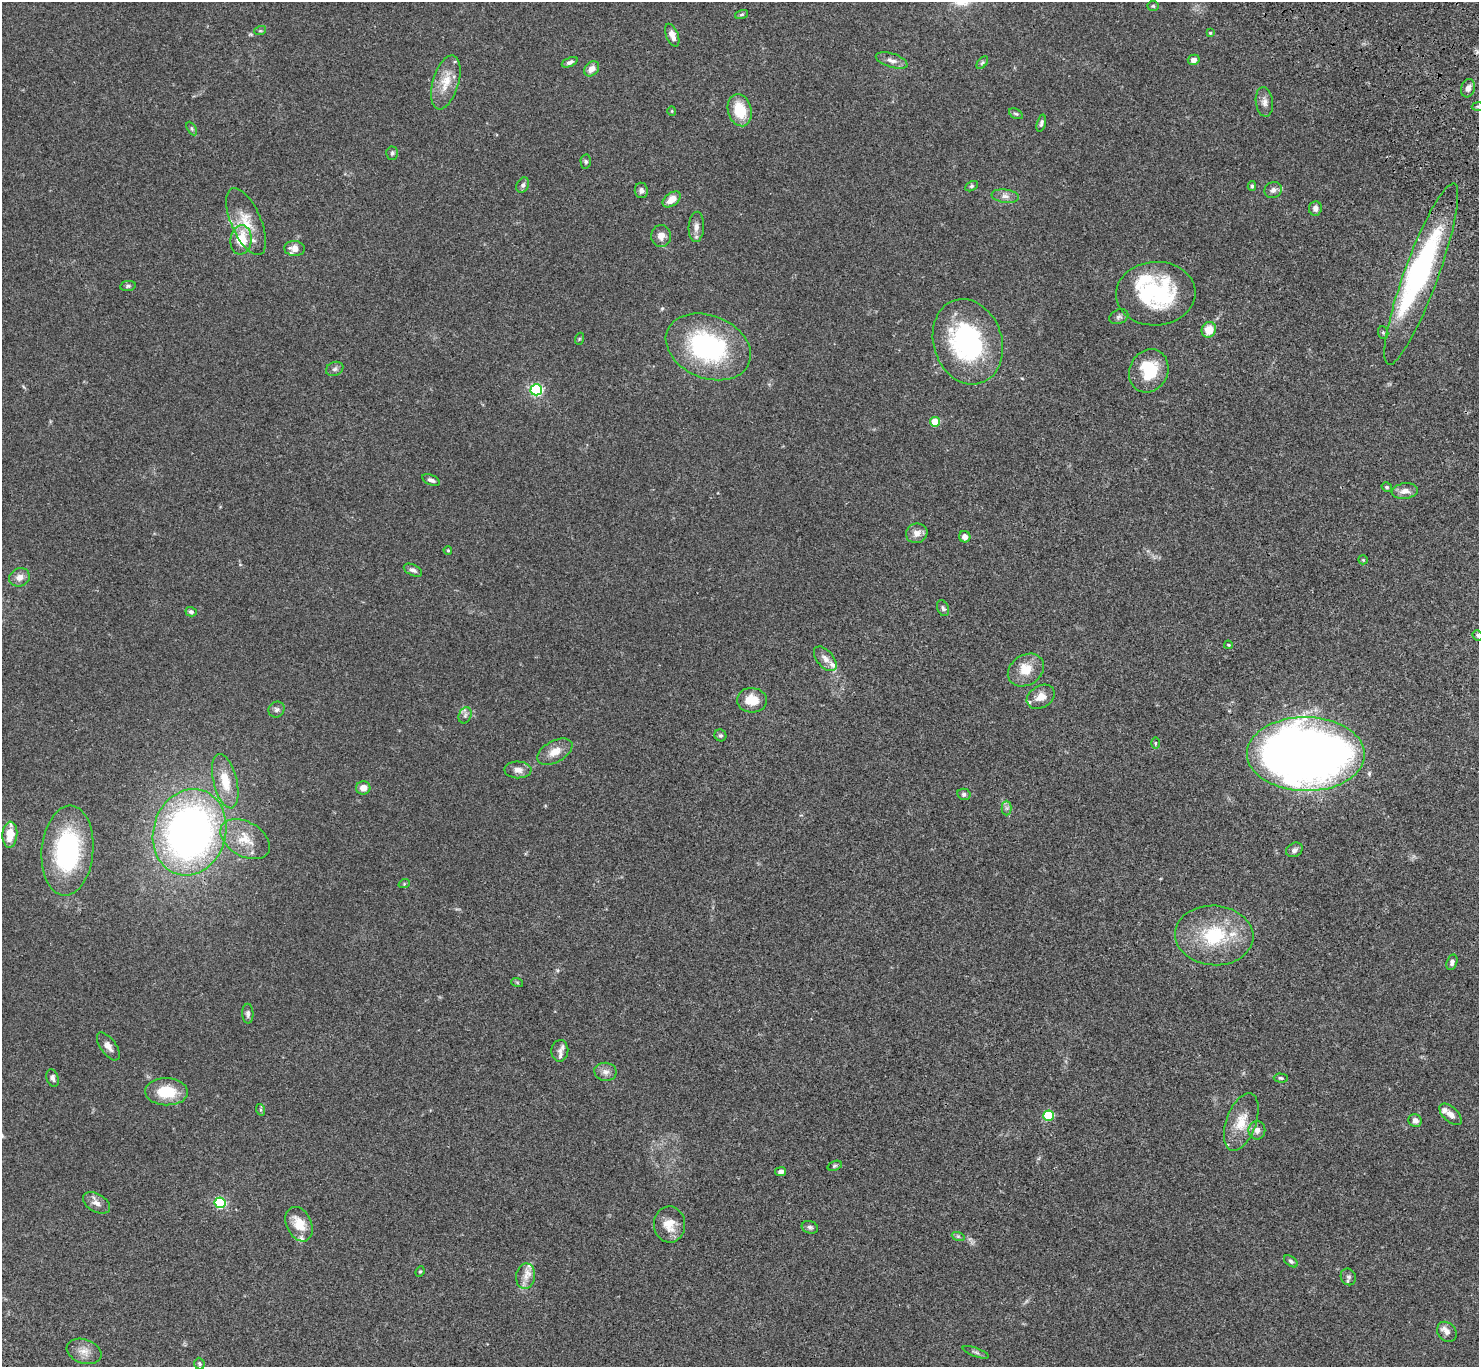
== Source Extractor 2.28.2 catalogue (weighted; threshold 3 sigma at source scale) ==
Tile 10 of 4 x 4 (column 2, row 3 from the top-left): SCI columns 1580-3056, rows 1750-3114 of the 6108 x 6089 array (HDU 1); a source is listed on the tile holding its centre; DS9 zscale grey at full resolution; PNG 1481 x 1369 px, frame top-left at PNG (2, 2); each listed source drawn as its Kron ellipse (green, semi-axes under 4 px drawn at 4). Shown black and unused: <1% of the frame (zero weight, under 3 of 4 exposures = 6% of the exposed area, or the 3 px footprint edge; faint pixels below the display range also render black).
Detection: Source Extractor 2.28.2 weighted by HDU 2 'WHT'; one run over the whole footprint, this tile lists its part. Background 0.059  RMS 0.0051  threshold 0.0231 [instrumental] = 3 sigma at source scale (4.5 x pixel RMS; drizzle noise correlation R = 1.50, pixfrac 1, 0.05/0.05 arcsec/px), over >= 5 px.
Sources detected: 128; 4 inside a brighter object's white glare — neither listed nor drawn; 11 inside a brighter listed object's ellipse — not listed separately; the other 113 listed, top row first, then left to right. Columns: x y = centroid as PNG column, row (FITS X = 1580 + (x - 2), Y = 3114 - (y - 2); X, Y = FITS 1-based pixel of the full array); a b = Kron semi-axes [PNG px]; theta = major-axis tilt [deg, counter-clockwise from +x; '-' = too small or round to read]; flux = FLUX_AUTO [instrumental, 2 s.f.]
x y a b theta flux
1153 6 5 5 - 0.63
742 14 7 3 19 0.69
260 31 6 4 18 0.59
1210 33 4 3 - 0.49
672 35 12 6 -68 3.3
892 60 16 7 -18 2.9
1194 60 6 5 - 2.3
570 62 8 4 23 1.4
982 63 7 4 52 0.8
592 69 8 6 45 3.7
446 82 28 13 73 9.5
1468 88 9 7 74 2.5
1264 102 15 8 -83 2.9
1478 107 6 4 -2 0.72
740 110 16 12 -74 14
672 111 4 4 - 0.49
1016 114 7 4 -28 0.8
1041 123 9 4 76 1.1
192 129 7 4 -59 0.85
392 153 6 5 - 1
586 161 7 5 -88 0.89
523 185 8 6 62 1.2
971 186 7 4 27 0.87
1252 186 5 4 - 0.72
641 190 8 6 -82 1.7
1273 190 9 8 - 2.2
1005 196 14 6 -7 2.5
672 199 10 6 37 5.4
1315 208 7 6 - 2.2
246 222 36 15 -66 12
696 227 15 7 87 3
661 236 11 10 - 3.5
241 240 14 10 84 13
294 248 10 7 -4 4.2
1421 274 96 17 70 78
128 286 8 5 10 0.95
1156 294 40 32 4 50
1119 317 10 7 23 1.5
1209 330 8 7 - 8.2
1383 333 6 5 - 0.73
579 339 6 4 71 0.56
968 342 43 34 -72 72
708 347 44 31 -23 68
335 369 9 7 22 1.4
1149 371 22 19 62 18
536 390 6 5 - 73
935 422 5 5 - 14
431 480 9 5 -23 1.7
1387 487 5 4 - 0.88
1405 491 13 7 6 3.7
917 533 11 9 18 3.5
965 537 6 5 - 2.7
448 550 4 3 - 0.6
1363 560 5 4 - 0.53
413 570 10 5 -27 1.7
19 577 10 9 - 3.3
943 608 8 5 -65 1.2
191 612 6 4 -17 1.2
1478 635 5 5 - 0.71
1228 645 4 3 - 0.47
825 659 15 8 -49 3
1026 670 19 15 33 8.6
1041 697 15 11 31 5.1
752 700 15 12 -3 8.6
276 709 8 7 - 1.5
465 715 8 6 68 1.5
720 735 6 5 - 0.95
1155 743 6 4 90 0.63
555 752 19 10 29 5.8
1306 754 59 37 -1 540
518 770 13 8 -2 3.2
225 781 28 11 -77 12
363 788 7 6 - 3.7
964 794 6 5 - 1.1
1007 808 7 5 -90 1.1
190 832 44 36 73 240
10 835 13 7 87 10
245 839 27 17 -30 11
1294 850 9 7 29 2
67 851 45 26 85 59
404 884 6 3 18 0.5
1214 935 39 30 -4 32
1452 962 8 5 74 1.8
517 982 6 3 -19 0.53
248 1014 10 5 -89 1.4
108 1046 16 8 -54 3.2
560 1051 11 8 86 2.5
605 1072 11 9 -9 2.7
53 1078 9 6 -70 1.6
1281 1078 7 4 -2 0.73
166 1092 21 13 -2 15
261 1110 6 4 -71 0.65
1451 1114 14 7 -43 2.8
1048 1116 5 5 - 29
1415 1121 7 6 - 2.6
1241 1122 30 15 70 11
1257 1130 9 8 - 2.8
835 1166 7 4 20 0.83
781 1172 5 4 - 1.6
96 1203 15 9 -30 3.4
220 1203 5 5 - 52
299 1224 18 12 -64 9.4
670 1224 18 15 89 8.2
810 1227 8 6 -18 1.2
958 1236 6 4 -18 0.81
1291 1261 8 4 -37 1
420 1272 5 4 - 0.6
526 1276 13 9 82 4.3
1348 1277 8 7 - 1.4
1447 1332 11 9 -49 2.4
84 1351 18 12 -19 4.9
976 1352 14 3 -20 1.1
199 1364 6 5 - 0.77
Overlapping masked pixels (flux is a lower limit): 1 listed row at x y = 1421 274
Isophote crosses this tile's border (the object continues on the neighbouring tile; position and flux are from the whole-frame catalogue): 2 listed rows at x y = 1478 107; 1478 635